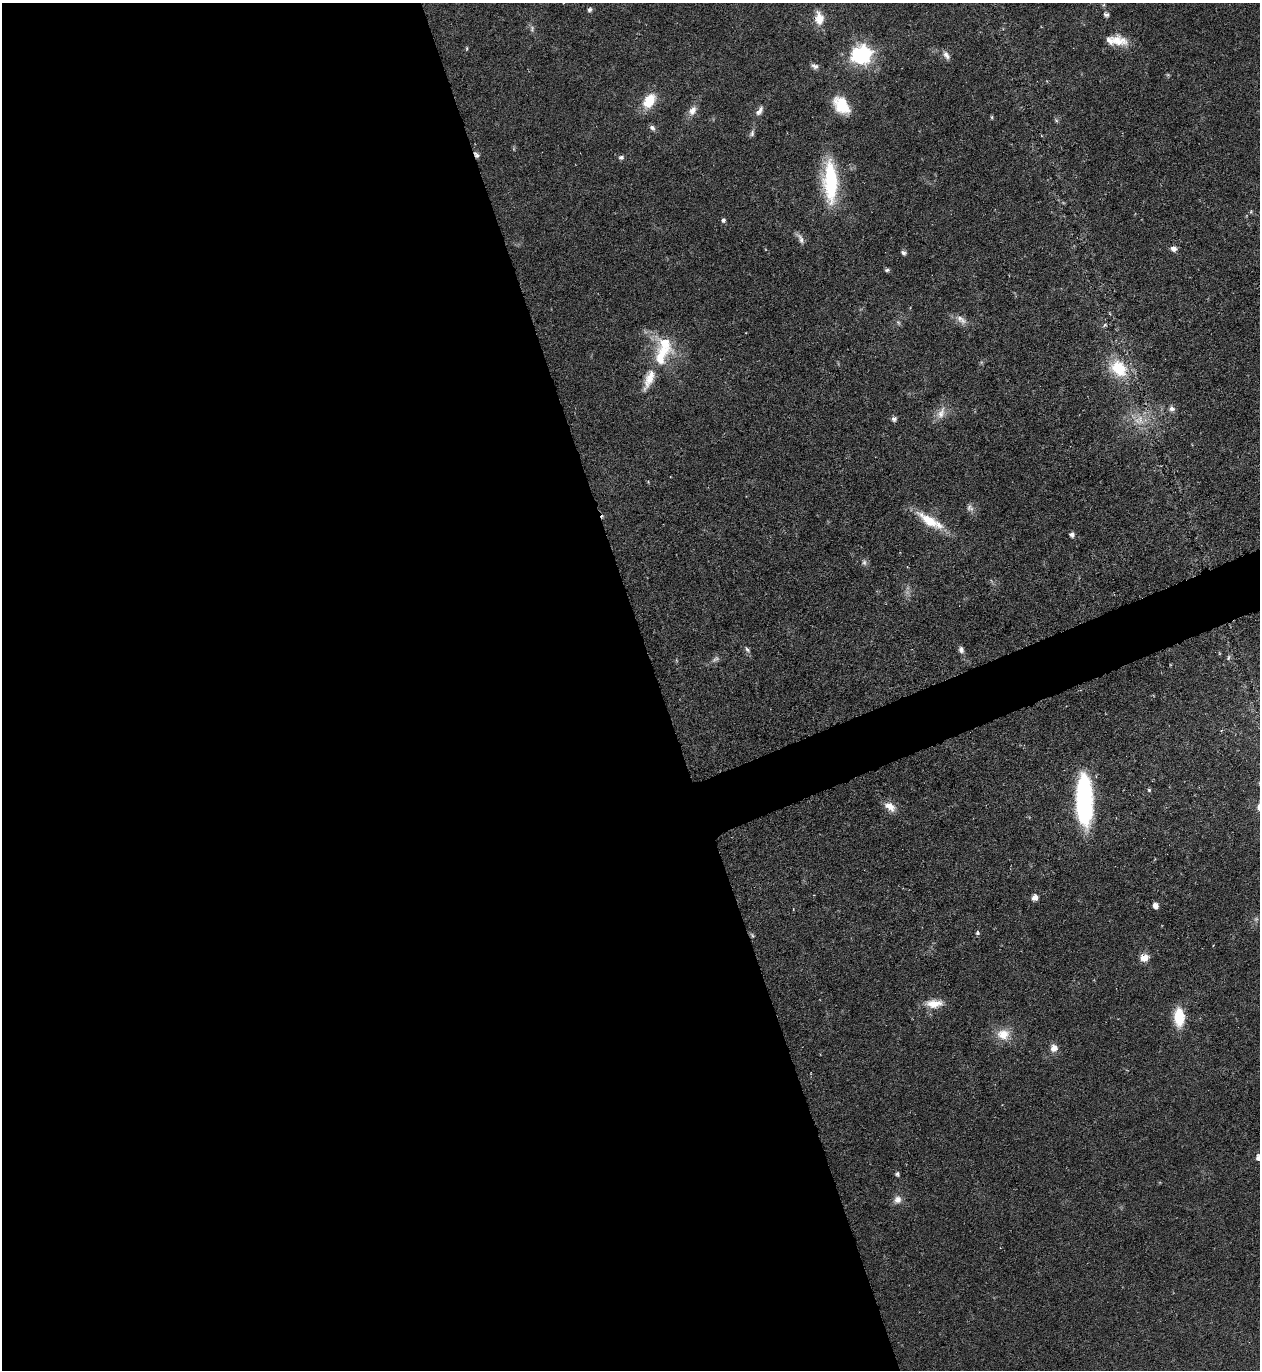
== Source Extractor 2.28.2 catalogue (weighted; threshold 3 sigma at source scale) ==
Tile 9 of 4 x 4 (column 1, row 3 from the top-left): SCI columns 149-1406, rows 1369-2736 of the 5460 x 5473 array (HDU 1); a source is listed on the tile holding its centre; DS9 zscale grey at full resolution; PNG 1262 x 1372 px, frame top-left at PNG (2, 3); no overlay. Shown black and unused: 54% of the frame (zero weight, under 4 of 8 exposures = <1% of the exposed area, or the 3 px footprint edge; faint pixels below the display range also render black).
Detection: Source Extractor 2.28.2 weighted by HDU 2 'WHT'; one run over the whole footprint, this tile lists its part. Background 0.0583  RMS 0.0049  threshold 0.02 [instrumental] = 3 sigma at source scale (4.09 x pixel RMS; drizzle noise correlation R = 1.36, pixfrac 0.8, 0.05/0.05 arcsec/px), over >= 5 px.
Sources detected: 64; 6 too faint to see at this stretch — not listed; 3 inside a brighter listed object's ellipse — not listed separately; the other 55 listed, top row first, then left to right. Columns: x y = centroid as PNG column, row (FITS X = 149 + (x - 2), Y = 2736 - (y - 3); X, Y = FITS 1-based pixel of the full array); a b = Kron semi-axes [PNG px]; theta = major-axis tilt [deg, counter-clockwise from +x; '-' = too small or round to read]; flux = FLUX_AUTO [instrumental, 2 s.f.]
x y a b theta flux
590 9 6 5 - 1.1
1106 15 7 5 -8 1.3
819 18 17 10 -83 7.3
1117 41 25 13 -10 9.4
467 49 6 3 81 0.54
861 55 10 9 - 97
946 55 11 7 -60 2.4
815 66 10 6 -28 1.9
1168 75 6 4 -18 0.59
649 100 19 12 55 12
841 105 20 13 -52 14
692 111 13 9 57 3.8
759 111 13 6 55 2.5
992 117 6 4 -89 0.61
1056 120 6 5 - 0.82
652 128 9 6 -40 1.6
752 133 9 6 68 1.4
477 155 8 5 -58 1.5
621 157 6 5 - 1.4
830 181 45 15 -88 40
1251 211 5 4 - 0.51
723 220 5 5 - 1.1
800 238 17 6 -59 2.3
1174 249 7 7 - 2.4
904 253 6 5 - 1.3
887 270 6 4 11 1
961 320 18 9 -39 3.8
1105 325 6 5 - 0.88
661 355 34 20 64 21
1118 368 28 20 -41 19
1172 408 7 6 - 1.9
941 413 20 11 64 5.4
894 419 7 6 - 1.5
1140 419 17 10 -81 6.8
969 507 11 6 72 1.7
929 520 37 12 -36 15
1072 535 6 6 - 1.6
747 650 8 5 -46 1.2
961 650 8 7 - 1.7
1228 657 8 4 81 0.91
1149 790 5 5 - 0.73
1084 801 49 15 -89 76
890 806 16 9 -35 5.1
1035 897 6 6 - 3.6
1155 906 6 5 - 2.7
978 933 5 5 - 1
752 935 8 5 -53 0.9
1144 958 7 6 - 7.6
934 1004 22 11 2 7.7
1179 1017 23 12 -87 12
1003 1034 18 16 1 8.5
1054 1048 7 7 - 4.4
1259 1157 7 7 - 2.8
897 1174 6 5 - 0.98
897 1200 11 10 - 3.3
Overlapping masked pixels (flux is a lower limit): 2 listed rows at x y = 477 155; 752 935
Isophote crosses this tile's border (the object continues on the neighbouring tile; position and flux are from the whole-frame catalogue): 1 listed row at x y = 1259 1157